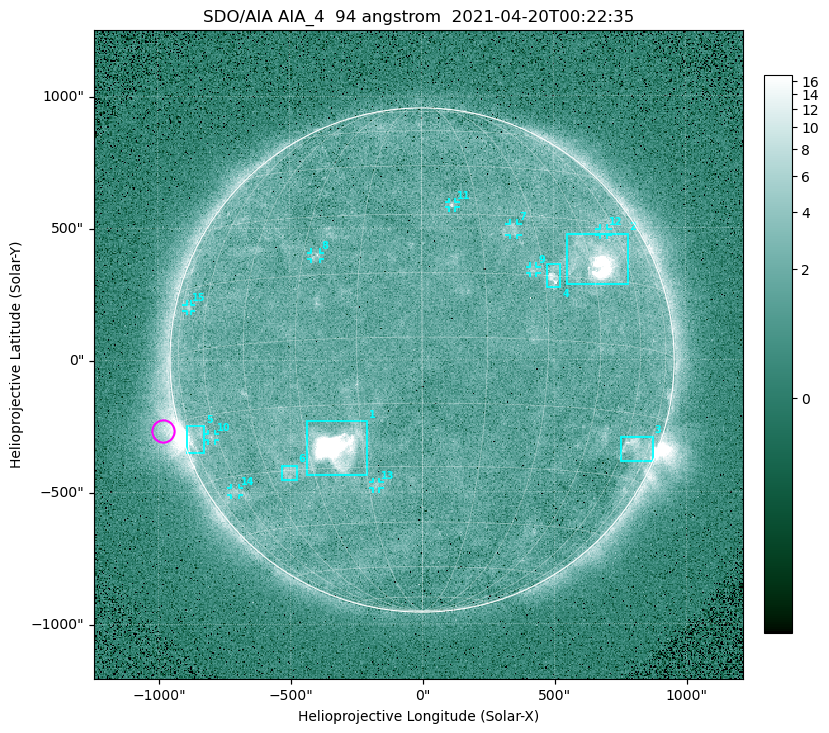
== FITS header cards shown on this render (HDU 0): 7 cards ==
TELESCOP= 'SDO/AIA '
INSTRUME= 'AIA_4   '
WAVELNTH=                   94
WAVEUNIT= 'angstrom'
DATE-OBS= '2021-04-20T00:22:35.12'
CTYPE1  = 'HPLN-TAN'
CTYPE2  = 'HPLT-TAN'

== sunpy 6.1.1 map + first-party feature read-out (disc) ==
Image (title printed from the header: SDO/AIA AIA_4  94 angstrom  2021-04-20T00:22:35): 512 x 512 px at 4.8 arcsec/px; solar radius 955 arcsec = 199 px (full disc in frame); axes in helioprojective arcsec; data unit not stated in the header (colour bar unlabelled)
Orientation: roll -0.138 deg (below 1 deg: not rotated)
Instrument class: DISC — disc imager (sunpy class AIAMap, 94 A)
Bright regions (active regions / flare kernels): reference = the median radial profile (limb darkening/brightening removed); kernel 5 px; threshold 5 sigma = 2.46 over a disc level ~1.73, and >= 1.15x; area >= 9 px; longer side >= 5 px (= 24 arcsec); searched inside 0.97 R_sun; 15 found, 15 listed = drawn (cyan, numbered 1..; 9 of them under ~33 arcsec drawn as corner ticks so the feature stays visible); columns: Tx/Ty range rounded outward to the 10 arcsec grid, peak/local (2 s.f.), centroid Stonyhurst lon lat
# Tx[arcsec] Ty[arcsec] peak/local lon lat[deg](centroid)
1 -440..-210 -440..-230 613 -22 -25
2 550..780 280..480 33 +48 +20
3 750..880 -390..-290 4.5 +67 -22
4 470..530 270..360 5.9 +33 +15
5 -900..-820 -350..-250 7.1 -72 -19
6 -540..-470 -450..-400 3.2 -38 -30
7 330..370 470..520 2.9 +24 +26
8 -420..-380 380..410 3.1 -26 +20
9 410..440 330..360 2.9 +27 +16
10 -810..-780 -300..-280 2.9 -63 -20
11 100..130 580..600 3.3 +8 +33
12 670..710 470..500 2.6 +54 +27
13 -190..-160 -490..-460 2.8 -13 -35
14 -730..-690 -510..-480 2.7 -63 -34
15 -890..-870 180..210 2.6 -70 +10
Off-limb structures (1.02-1.3 R_sun): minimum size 50 px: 7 found; the strongest spans PA ~90..115 deg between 1.02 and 1.22 R_sun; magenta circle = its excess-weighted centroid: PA ~105 deg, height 1.06 R_sun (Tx ~-980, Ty ~-270 arcsec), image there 4.8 x the reference